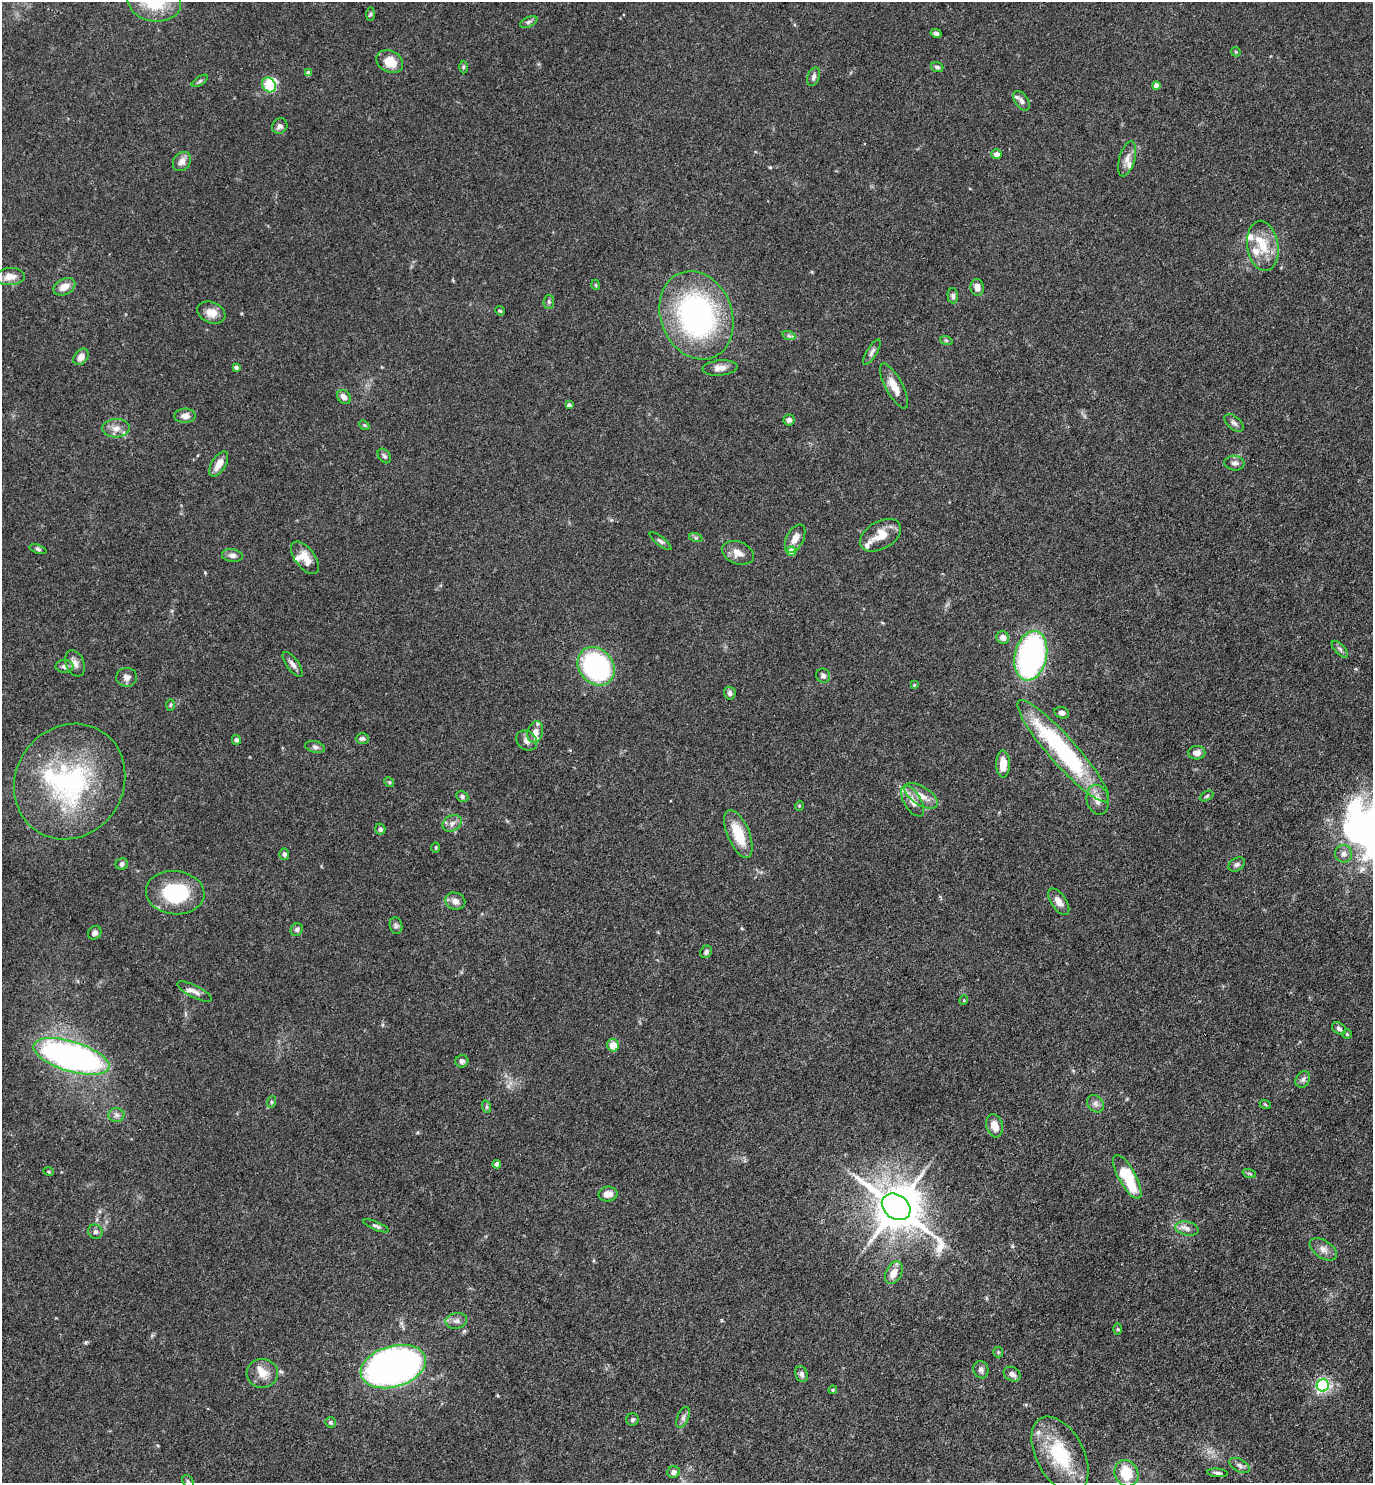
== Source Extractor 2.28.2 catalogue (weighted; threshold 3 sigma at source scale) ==
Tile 6 of 4 x 4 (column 2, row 2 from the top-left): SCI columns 1524-2894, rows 2962-4442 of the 5929 x 5923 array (HDU 1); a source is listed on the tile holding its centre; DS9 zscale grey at full resolution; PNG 1375 x 1485 px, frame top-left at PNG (2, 2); each listed source drawn as its Kron ellipse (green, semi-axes under 4 px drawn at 4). Shown black and unused: <1% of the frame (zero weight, under 3 of 4 exposures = <1% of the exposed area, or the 3 px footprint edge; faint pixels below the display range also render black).
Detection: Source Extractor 2.28.2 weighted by HDU 2 'WHT'; one run over the whole footprint, this tile lists its part. Background 0.119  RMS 0.0043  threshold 0.0195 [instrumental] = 3 sigma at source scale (4.5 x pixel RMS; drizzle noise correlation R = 1.50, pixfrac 1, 0.05/0.05 arcsec/px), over >= 5 px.
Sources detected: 156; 1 inside a brighter object's white glare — neither listed nor drawn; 13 inside a brighter listed object's ellipse — not listed separately; the other 142 listed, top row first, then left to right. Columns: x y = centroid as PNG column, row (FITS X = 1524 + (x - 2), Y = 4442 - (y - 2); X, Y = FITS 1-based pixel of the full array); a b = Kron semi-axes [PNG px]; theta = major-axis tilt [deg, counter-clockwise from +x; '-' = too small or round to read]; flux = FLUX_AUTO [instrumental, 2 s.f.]
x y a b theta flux
154 2 27 19 -9 21
371 14 7 4 88 0.67
529 22 9 5 24 1.1
936 33 5 4 - 1.2
1236 52 5 4 - 0.5
390 62 14 10 -27 8.2
463 67 6 4 89 0.57
937 67 6 5 - 1
308 73 4 4 - 2.4
814 77 10 6 69 1.4
200 81 9 3 33 0.78
269 85 8 6 -56 16
1156 86 4 4 - 4
1022 101 11 6 -56 2
280 126 8 7 - 1.8
997 154 5 5 - 2.2
1127 159 18 8 74 3.3
182 161 10 8 52 2.9
1263 246 25 15 -81 11
10 276 14 8 3 4.1
596 285 5 3 - 0.39
64 287 11 8 28 4.5
977 287 8 6 -83 3.1
953 296 7 5 -88 1.2
549 302 7 5 85 0.82
500 311 5 4 - 0.48
211 313 14 10 -22 4.2
696 315 45 36 -69 100
789 336 7 4 -18 0.85
946 340 6 4 -19 0.65
872 352 14 5 59 1.5
81 357 9 6 50 3.2
236 367 4 4 - 1.3
720 368 17 7 5 3.3
894 386 25 8 -62 6.7
344 397 8 6 -48 2.6
569 405 4 4 - 1.4
185 416 10 7 1 2.6
789 420 5 5 - 1.4
1234 423 11 6 -40 1.6
364 425 5 4 - 0.55
116 428 13 9 3 3.5
384 456 8 5 -51 0.96
1234 463 10 7 -6 1.7
219 464 14 7 59 4.4
881 535 22 13 30 8.2
696 538 7 4 -18 0.75
795 539 15 8 62 3.5
660 541 13 4 -37 1.2
38 549 9 4 -19 0.86
791 551 5 5 - 7.6
738 553 16 11 -21 4.2
232 556 10 6 -7 1.9
305 558 19 10 -53 6.2
1003 637 6 6 - 2.7
1340 649 11 5 -46 1.2
1031 656 25 16 77 110
75 663 13 9 -68 2.5
292 664 15 6 -54 2.2
64 666 9 6 -2 1.8
596 666 21 17 -49 73
823 676 7 6 - 1.5
127 677 10 9 - 2.5
914 685 4 4 - 0.4
730 693 6 6 - 1.5
170 705 6 4 88 0.58
1062 713 7 5 -16 1.9
535 732 11 7 74 3.6
362 738 6 5 - 1
236 740 5 4 - 1.1
527 741 11 9 -39 2.4
315 747 10 5 -15 1.4
1063 751 67 13 -48 68
1197 753 8 6 2 3.1
1003 764 13 6 -89 6.1
70 781 59 54 56 74
389 782 5 4 - 0.55
462 796 6 5 - 0.9
921 796 19 9 -33 5.1
1207 796 7 4 28 0.77
1098 800 15 11 -77 4
912 801 17 8 -59 4.7
799 806 5 3 - 0.38
452 823 10 7 31 2.1
380 829 5 5 - 1.2
738 834 25 11 -67 13
436 847 5 3 - 0.44
284 854 5 5 - 0.97
1344 854 9 8 - 2.2
122 864 6 5 - 1
1237 864 9 6 32 1.3
175 893 29 21 -7 28
455 901 10 8 -20 2.8
1059 902 15 7 -54 3.5
396 926 8 6 -76 1.1
297 930 6 6 - 1.2
95 933 7 6 - 1.5
706 952 6 5 - 0.98
195 991 19 6 -27 2.3
964 1000 5 3 - 0.38
1339 1028 7 5 -34 1.2
1347 1034 4 4 - 0.47
613 1045 6 6 - 5.6
71 1056 39 15 -17 160
462 1061 6 6 - 1.3
1303 1079 9 7 57 1.3
271 1102 6 4 73 0.58
1095 1104 9 7 -53 1.7
1265 1104 6 3 -20 0.5
487 1107 6 4 -71 0.65
116 1115 8 6 1 1.5
995 1126 12 8 -76 5.4
497 1164 4 4 - 2.5
49 1172 5 3 - 0.45
1249 1173 7 4 -19 0.7
1127 1177 25 8 -61 25
608 1194 9 7 3 3.2
896 1207 15 12 -37 1800
376 1226 13 4 -22 1.2
1187 1228 12 7 -13 2.2
95 1232 7 7 - 1.3
1323 1249 15 9 -33 3
894 1273 12 7 62 4.7
456 1321 11 7 8 2.2
1118 1329 6 4 -89 0.51
998 1352 5 5 - 0.56
393 1367 33 20 16 240
981 1370 9 7 -72 1.6
262 1373 16 14 -2 5.5
801 1374 8 6 -72 1.4
1012 1374 9 7 -29 1.8
1323 1385 6 6 - 99
833 1390 4 4 - 0.48
683 1417 11 5 66 1.6
633 1419 6 6 - 0.93
331 1422 6 5 - 0.69
1060 1454 41 24 -62 28
1240 1465 11 6 -29 1.7
673 1472 6 5 - 1.7
1126 1473 13 11 -63 13
1217 1473 10 4 -5 1.2
188 1481 6 5 - 0.75
Overlapping masked pixels (flux is a lower limit): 1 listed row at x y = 896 1207
Isophote crosses this tile's border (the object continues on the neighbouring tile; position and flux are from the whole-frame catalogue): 1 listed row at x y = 154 2